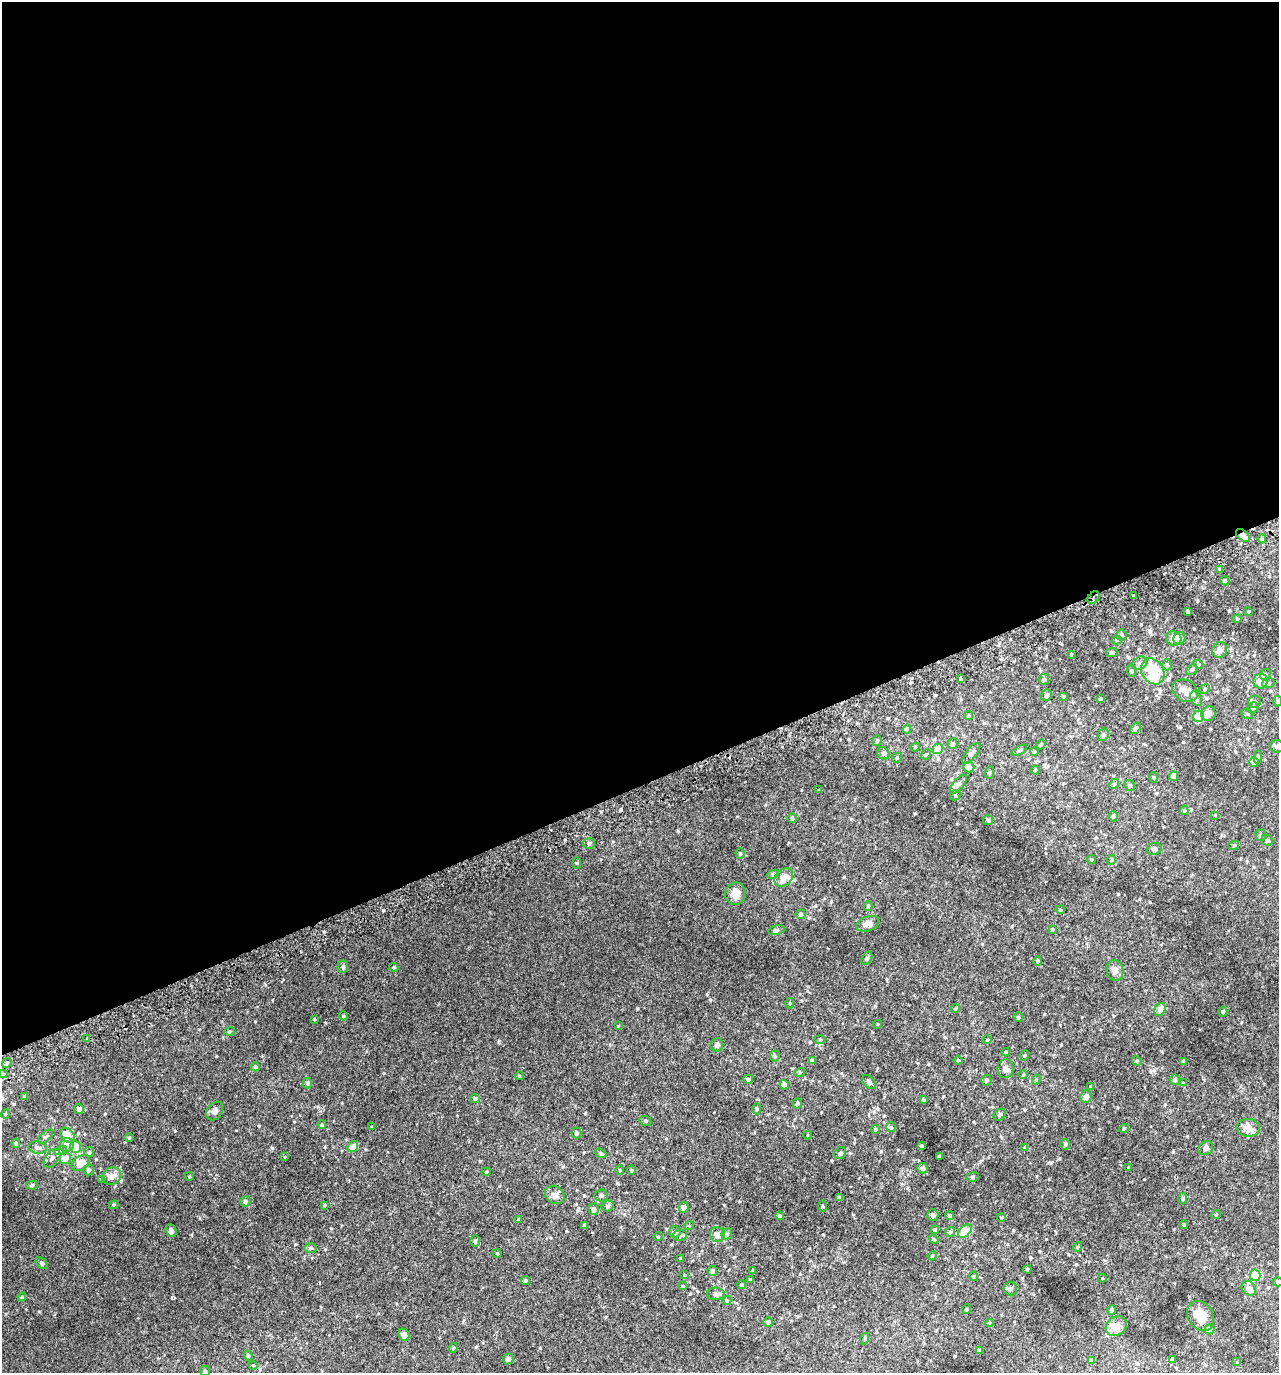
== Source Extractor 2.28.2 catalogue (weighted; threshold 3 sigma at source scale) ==
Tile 2 of 4 x 4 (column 2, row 1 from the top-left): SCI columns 1455-2731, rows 4165-5535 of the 5407 x 5580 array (HDU 1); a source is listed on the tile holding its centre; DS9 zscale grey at full resolution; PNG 1281 x 1375 px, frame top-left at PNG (2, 2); each listed source drawn as its Kron ellipse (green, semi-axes under 4 px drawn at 4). Shown black and unused: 57% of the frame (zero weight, under 2 of 3 exposures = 3% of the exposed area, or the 3 px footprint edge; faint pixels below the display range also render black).
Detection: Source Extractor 2.28.2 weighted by HDU 2 'WHT'; one run over the whole footprint, this tile lists its part. Background 0.0208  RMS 0.0078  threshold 0.0349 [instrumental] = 3 sigma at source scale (4.5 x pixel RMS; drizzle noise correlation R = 1.50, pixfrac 1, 0.0396/0.0396 arcsec/px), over >= 5 px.
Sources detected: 265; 1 inside a brighter object's white glare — neither listed nor drawn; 9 inside a brighter listed object's ellipse — not listed separately; the other 255 listed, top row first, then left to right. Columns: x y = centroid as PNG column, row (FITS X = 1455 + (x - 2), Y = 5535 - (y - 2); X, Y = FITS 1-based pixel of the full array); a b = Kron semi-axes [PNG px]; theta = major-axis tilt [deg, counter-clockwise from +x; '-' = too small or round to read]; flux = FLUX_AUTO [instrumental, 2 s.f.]
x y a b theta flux
1243 535 8 5 -39 2.6
1262 539 4 4 - 0.93
1220 569 4 3 - 1.4
1225 581 5 4 - 1.3
1134 595 3 2 - 0.68
1094 598 7 5 44 8.5
1248 611 4 3 - 0.55
1188 612 3 3 - 0.94
1237 619 5 3 - 0.62
1121 635 5 5 - 1.8
1179 638 6 5 - 3.4
1174 639 8 7 - 3.1
1117 640 5 4 - 1.1
1220 650 8 7 - 3.4
1112 652 6 4 8 1.8
1071 654 3 2 - 0.51
1140 663 8 6 34 2.1
1198 664 5 4 - 0.94
1167 665 5 4 - 1.3
1192 670 6 4 48 1.3
1132 671 6 4 -71 0.84
1153 671 14 10 -58 17
1265 674 6 5 - 1.3
961 678 3 3 - 7.3
1044 679 5 5 - 1.7
1261 681 7 7 - 8
1268 683 6 5 - 1.2
1205 689 5 4 - 1.1
1185 691 13 10 -30 5.8
1046 695 6 5 - 2
1063 696 3 3 - 0.9
1196 698 8 5 -63 1.7
1101 699 3 3 - 1.3
1254 701 6 6 - 1.4
1277 701 5 3 - 0.67
1253 708 6 5 - 1.1
1208 714 7 7 - 4.5
1247 714 6 4 -21 1.1
968 716 4 4 - 0.96
1199 716 6 5 - 17
1135 728 6 4 54 2.7
907 729 4 4 - 3.1
1103 735 6 5 - 1.6
877 741 5 5 - 1.4
952 744 5 5 - 2.3
1041 744 5 4 - 1.2
1277 746 7 6 - 2.1
915 747 4 4 - 0.76
938 749 5 5 - 14
1019 750 8 4 29 1.1
1034 751 4 3 - 0.82
883 753 6 5 - 1.9
971 753 13 5 52 2.5
926 754 5 4 - 1.1
1258 757 7 4 85 1.3
897 758 5 4 - 0.98
1254 762 5 5 - 4.6
969 767 5 5 - 3.7
1035 770 4 4 - 0.88
990 772 6 4 83 1.1
1174 776 5 4 - 5.4
1153 778 5 3 - 0.84
958 784 12 5 52 2.1
1114 784 5 4 - 1
1130 786 6 5 - 1.4
819 790 3 3 - 0.63
955 795 5 5 - 1.1
1184 810 5 4 - 1.1
1215 815 3 3 - 0.63
1113 816 5 4 - 1.5
792 818 5 5 - 0.95
988 820 5 5 - 1.1
1261 835 6 5 - 1.5
1267 840 6 5 - 1.4
589 843 6 5 - 1.7
1234 845 5 3 - 0.66
1154 849 7 6 - 1.7
740 853 5 4 - 0.99
1091 860 4 4 - 0.83
1111 860 5 3 - 0.74
576 863 6 4 89 0.89
773 874 6 3 19 0.86
784 877 10 8 41 10
735 894 11 10 - 6.9
868 906 4 4 - 1.1
1060 910 4 4 - 0.83
801 914 5 5 - 1.6
868 924 12 7 20 4.2
1052 929 3 3 - 0.69
776 930 8 4 13 1.5
867 958 7 5 60 1.3
1038 961 5 4 - 1.5
343 967 6 5 - 1.9
394 967 5 4 - 0.97
1115 970 10 8 -79 3.7
790 1003 5 3 - 0.64
955 1009 5 3 - 0.61
1160 1009 7 5 60 5.4
1223 1012 5 4 - 1.2
343 1016 4 4 - 0.76
1018 1017 4 4 - 1
314 1019 4 3 - 0.67
878 1024 4 3 - 0.5
618 1026 3 3 - 0.44
230 1031 5 3 - 0.82
87 1039 4 2 - 0.65
820 1039 6 4 -2 0.79
987 1040 5 3 - 0.6
717 1045 7 6 - 1.9
1006 1052 4 3 - 1.1
1025 1055 5 3 - 0.62
775 1056 5 5 - 1.1
958 1060 4 4 - 0.88
812 1061 4 4 - 3.7
1137 1061 5 4 - 0.81
1183 1062 4 3 - 2.5
7 1063 5 4 - 1.2
255 1067 4 4 - 1.5
1006 1069 9 8 - 3.8
800 1072 5 3 - 0.71
3 1074 4 4 - 0.89
1023 1074 5 3 - 0.61
519 1076 4 3 - 0.55
748 1079 5 4 - 2.1
1036 1079 5 4 - 0.95
986 1080 5 5 - 1.3
1175 1080 5 5 - 1.2
869 1082 8 5 -45 1.8
307 1083 5 4 - 1.4
1183 1083 4 4 - 0.62
784 1085 5 4 - 4.2
1091 1087 4 3 - 1.7
25 1096 4 4 - 1.3
1086 1097 6 5 - 2.6
475 1098 4 4 - 1.6
923 1099 4 4 - 0.69
797 1103 5 5 - 1.4
79 1109 5 5 - 1.9
757 1109 5 3 - 0.82
215 1111 10 7 56 2.7
5 1114 4 4 - 0.81
999 1115 7 5 46 1.4
645 1121 6 5 - 1
322 1125 4 4 - 1.1
371 1127 3 2 - 0.6
891 1127 5 5 - 1
1124 1128 5 3 - 0.6
1248 1128 11 9 -5 4.9
875 1129 4 4 - 0.89
576 1133 5 5 - 1.6
67 1135 9 6 -47 9.4
807 1135 4 3 - 0.63
45 1136 9 5 40 1.6
129 1138 4 3 - 0.65
16 1143 5 4 - 1.4
1065 1144 5 4 - 1.2
67 1145 7 6 - 3.7
922 1146 3 3 - 1.1
75 1147 6 5 - 14
353 1147 6 5 - 7.2
1024 1147 4 3 - 0.71
37 1148 9 6 -12 2.5
1206 1148 8 6 45 2.2
60 1150 7 4 20 1.4
89 1152 5 5 - 1
601 1153 6 4 -22 1.1
840 1153 6 5 - 1.7
939 1156 4 3 - 0.81
285 1157 4 4 - 0.57
52 1158 11 6 53 3
65 1158 6 6 - 6.5
81 1163 10 7 36 10
923 1168 6 5 - 2.1
1129 1168 3 3 - 0.79
89 1170 5 5 - 1.9
619 1170 5 3 - 0.59
632 1170 5 3 - 0.72
486 1172 4 4 - 0.74
111 1176 10 8 27 5
189 1176 4 3 - 0.63
972 1177 6 5 - 1.2
101 1179 3 3 - 0.47
32 1185 6 4 9 1.3
555 1195 10 8 -36 4
601 1195 6 6 - 1.7
839 1198 4 3 - 1.8
1183 1199 5 4 - 1.1
245 1201 5 5 - 1.8
114 1205 5 4 - 0.83
324 1205 4 3 - 0.69
608 1206 6 5 - 1.5
823 1206 6 4 -89 0.73
684 1207 5 5 - 4.3
594 1209 5 5 - 2.4
1216 1214 5 3 - 0.59
933 1215 6 5 - 2
779 1216 4 4 - 1.6
950 1216 4 4 - 1.9
1001 1217 4 3 - 0.61
518 1219 3 3 - 0.68
585 1225 4 3 - 2
1184 1225 4 4 - 0.71
689 1226 5 3 - 0.59
935 1230 4 4 - 2.1
171 1231 6 5 - 2.6
965 1231 8 5 43 17
675 1232 6 5 - 2.9
950 1232 5 5 - 1.1
727 1234 6 5 - 1.2
680 1235 6 5 - 1.8
717 1235 8 7 - 4.4
658 1236 5 3 - 0.7
934 1239 5 4 - 0.87
475 1241 6 5 - 1.1
1077 1247 5 3 - 0.59
311 1248 6 5 - 1.6
497 1253 4 3 - 0.56
932 1256 4 3 - 0.66
681 1259 4 3 - 0.78
42 1263 7 5 -41 1.3
1027 1269 4 4 - 0.87
753 1270 3 3 - 0.98
712 1271 5 4 - 2.8
684 1275 4 3 - 0.74
1255 1275 6 5 - 22
974 1276 5 3 - 0.79
1102 1278 4 4 - 0.72
525 1280 4 4 - 1.4
750 1280 3 3 - 0.7
1278 1282 5 4 - 1.2
741 1285 4 4 - 1.4
683 1286 4 4 - 0.72
1010 1288 7 6 - 1.8
1249 1288 8 6 -48 3.8
716 1294 8 6 0 2.7
22 1297 4 4 - 0.79
727 1301 4 4 - 0.79
967 1309 5 3 - 0.64
1112 1310 4 4 - 1.4
1200 1316 16 12 -59 12
768 1322 4 4 - 2.1
989 1323 4 4 - 0.66
1116 1326 11 9 39 5.8
1209 1329 5 5 - 4.9
404 1335 6 5 - 4.1
865 1339 6 3 72 0.81
453 1348 5 3 - 0.66
979 1351 4 4 - 2.1
248 1356 5 4 - 0.95
508 1359 5 5 - 2.1
1172 1359 4 3 - 1.8
1092 1361 4 4 - 2.2
1237 1362 3 3 - 0.44
253 1365 4 3 - 0.57
205 1371 5 4 - 0.91
Overlapping masked pixels (flux is a lower limit): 2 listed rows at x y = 1243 535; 1094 598
Isophote crosses this tile's border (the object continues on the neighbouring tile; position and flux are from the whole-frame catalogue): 2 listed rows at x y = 1277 746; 1278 1282
Unlisted compact peaks at least as high as the median listed source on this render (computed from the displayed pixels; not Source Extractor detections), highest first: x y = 383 910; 272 1148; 259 1126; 585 1113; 216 1056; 295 1244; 1173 1152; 480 1161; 1194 629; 915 813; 1046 1239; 881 1151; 823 1234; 598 1254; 324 931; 499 1041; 637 1008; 39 1311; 1061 1045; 540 1348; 832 1161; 1180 727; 255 1021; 724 1205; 325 1249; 1044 1014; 1013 1230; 172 1298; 1118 894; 1059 1158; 738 1308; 739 1201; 678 831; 476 1347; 1144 1179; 272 1000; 601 812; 875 1006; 1025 1110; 1033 1294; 175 1130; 1183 742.